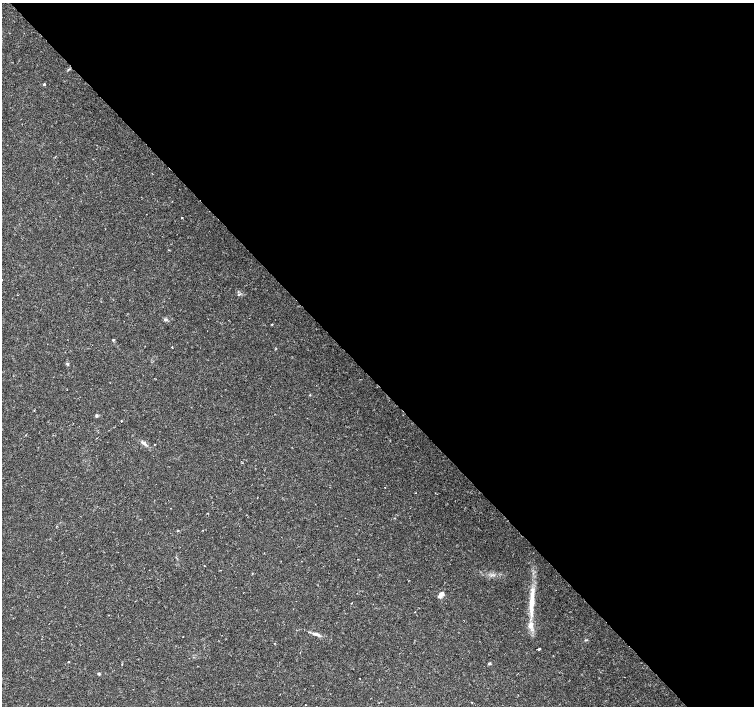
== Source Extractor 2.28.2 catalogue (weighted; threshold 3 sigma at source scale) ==
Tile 8 of 4 x 4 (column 4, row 2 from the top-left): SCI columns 4511-6013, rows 2960-4366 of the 6017 x 5985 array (HDU 1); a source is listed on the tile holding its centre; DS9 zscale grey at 2 x 2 block average (1 PNG px = mean of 2 x 2 image px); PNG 756 x 708 px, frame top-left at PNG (2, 3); no overlay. Shown black and unused: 54% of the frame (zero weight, under 2 of 3 exposures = <1% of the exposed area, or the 3 px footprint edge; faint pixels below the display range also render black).
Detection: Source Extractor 2.28.2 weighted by HDU 2 'WHT'; one run over the whole footprint, this tile lists its part. Background 0.0308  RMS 0.0036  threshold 0.0164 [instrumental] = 3 sigma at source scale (4.5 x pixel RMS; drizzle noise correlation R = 1.50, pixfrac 1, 0.0396/0.0396 arcsec/px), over >= 5 px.
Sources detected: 29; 1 inside a brighter listed object's ellipse — not listed separately; the other 28 listed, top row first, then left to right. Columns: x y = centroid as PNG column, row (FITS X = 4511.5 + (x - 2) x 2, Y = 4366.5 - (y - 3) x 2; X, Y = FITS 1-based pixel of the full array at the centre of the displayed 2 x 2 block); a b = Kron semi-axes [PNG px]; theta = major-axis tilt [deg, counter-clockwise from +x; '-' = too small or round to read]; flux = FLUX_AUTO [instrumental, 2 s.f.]
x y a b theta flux
44 84 2 2 - 1.2
93 159 2 2 - 0.52
182 217 2 2 - 0.63
2 280 2 2 - 1.5
238 295 3 3 - 1
165 319 5 4 - 1.6
272 324 2 2 - 0.71
113 340 3 3 - 0.73
172 347 2 2 - 0.63
67 364 4 3 - 0.98
310 395 3 2 - 0.44
96 416 4 3 - 1
121 421 3 2 - 0.41
144 443 10 4 -37 2.6
154 444 2 2 - 0.47
358 559 2 2 - 0.3
204 566 2 2 - 0.39
441 594 9 4 45 3.5
532 602 43 5 87 22
352 603 2 2 - 0.41
317 634 8 4 -20 2.8
539 649 2 2 - 2.8
300 653 2 2 - 0.55
69 662 2 2 - 0.51
489 663 3 3 - 1.2
122 664 2 2 - 0.44
99 674 3 3 - 1.1
360 679 2 2 - 0.51
Isophote crosses this tile's border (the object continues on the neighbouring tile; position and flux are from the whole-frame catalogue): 1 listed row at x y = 2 280
Diffuse or blended objects may show on this block-average render without a row.